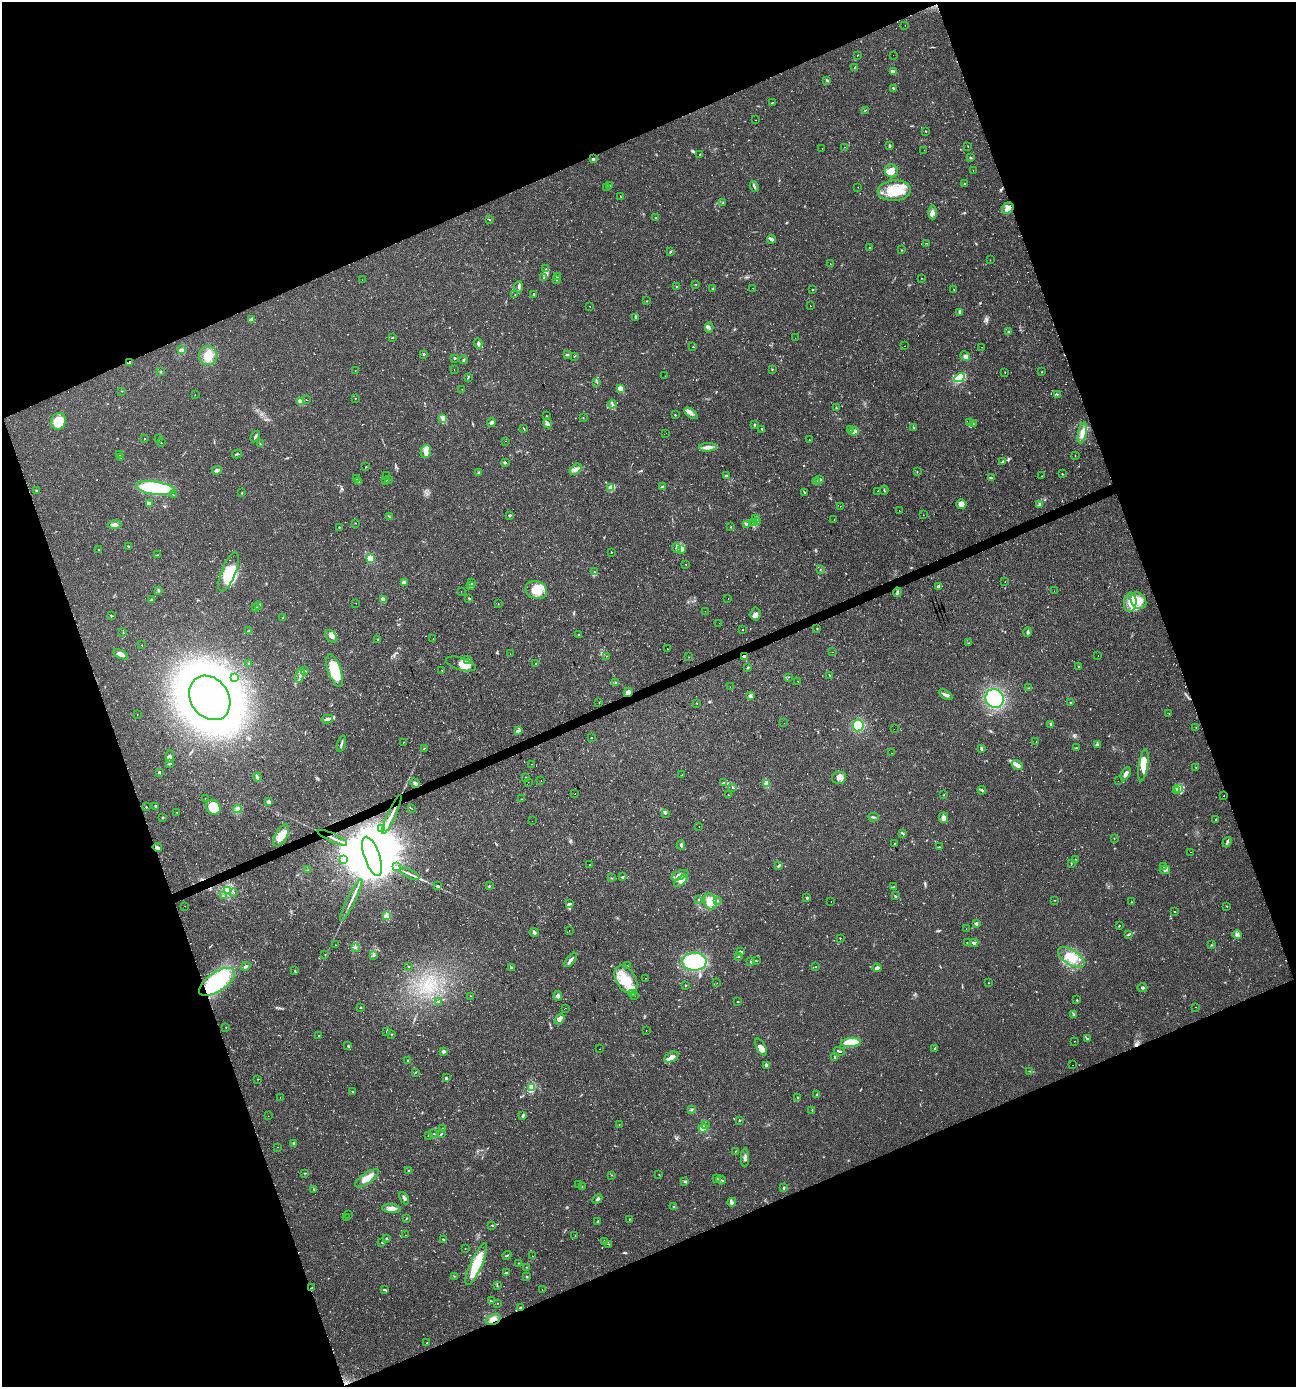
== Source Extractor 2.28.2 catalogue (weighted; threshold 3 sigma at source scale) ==
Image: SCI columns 137-5311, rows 1-5537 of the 5391 x 5539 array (HDU 1 of 3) = the unmasked area's bounding box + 8 px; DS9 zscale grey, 4 x 4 block average (1 PNG px = mean of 4 x 4 image px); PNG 1298 x 1389 px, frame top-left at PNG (2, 2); each listed source drawn as its Kron ellipse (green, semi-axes under 4 px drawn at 4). Shown black and unused: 42% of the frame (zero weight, under 2 of 3 exposures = <1% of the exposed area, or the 3 px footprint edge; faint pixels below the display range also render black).
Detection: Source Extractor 2.28.2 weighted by HDU 2 'WHT'. Background 0.0335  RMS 0.0032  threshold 0.0146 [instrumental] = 3 sigma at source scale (4.5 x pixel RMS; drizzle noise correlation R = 1.50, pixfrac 1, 0.0396/0.0396 arcsec/px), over >= 5 px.
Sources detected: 735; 5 too faint to see at this stretch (4 x 4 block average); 5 inside a brighter object's white glare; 25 cosmic-ray / hot-pixel residue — neither listed nor drawn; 12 coinciding with a brighter row at this scale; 36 inside a brighter listed object's ellipse — not listed separately; of the other 652, all 500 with FLUX_AUTO >= 0.527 (the completeness limit of this list) listed and drawn (152 fainter detections not listed), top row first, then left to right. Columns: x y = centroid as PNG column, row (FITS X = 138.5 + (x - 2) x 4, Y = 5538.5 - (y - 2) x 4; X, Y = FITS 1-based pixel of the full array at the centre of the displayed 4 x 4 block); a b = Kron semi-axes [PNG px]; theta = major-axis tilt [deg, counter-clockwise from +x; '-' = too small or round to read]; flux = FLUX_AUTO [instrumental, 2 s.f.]
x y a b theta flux
905 25 2 2 - 0.81
857 55 2 2 - 0.87
893 55 2 2 - 0.63
855 67 2 2 - 1.2
893 71 4 2 - 6.8
827 80 2 2 - 1.5
893 88 3 2 - 2.1
772 103 3 2 - 1.1
865 110 3 2 - 1.1
755 120 2 2 - 0.53
926 131 2 2 - 1
890 146 3 2 - 2.6
968 146 2 2 - 0.75
844 147 2 2 - 0.96
822 148 2 2 - 0.74
924 150 2 2 - 0.76
699 155 2 2 - 1.1
970 157 2 2 - 7.5
593 159 3 2 - 3.1
891 171 7 6 - 18
973 171 2 2 - 0.75
965 183 2 2 - 0.53
609 186 3 2 - 4
754 187 5 2 - 2.8
858 187 2 2 - 0.71
607 188 2 2 - 1.1
894 191 16 10 4 52
620 196 2 2 - 0.76
722 203 2 2 - 1.4
1008 208 6 5 - 9.8
933 212 7 4 -88 7.5
656 218 2 2 - 1.9
489 219 3 2 - 1.2
772 239 4 3 - 5.5
927 243 2 2 - 0.68
870 248 2 2 - 1.6
901 250 2 2 - 0.91
670 252 3 2 - 1.9
990 260 2 2 - 0.57
830 264 2 2 - 1.7
545 269 2 2 - 0.79
557 276 2 2 - 0.89
544 278 2 2 - 1.2
921 278 2 2 - 0.64
362 280 2 2 - 0.6
557 280 2 2 - 1.6
696 284 2 2 - 0.82
677 286 2 2 - 1.6
519 287 6 2 88 3.4
713 288 3 2 - 1.6
753 288 2 2 - 0.57
813 290 2 2 - 0.75
954 290 2 2 - 0.67
534 294 2 2 - 5
515 295 2 2 - 0.71
647 301 2 2 - 0.75
590 306 2 2 - 0.69
810 306 2 2 - 0.82
960 312 3 2 - 2.8
635 317 3 2 - 2.3
252 319 3 3 - 4.4
709 327 5 3 - 4.1
1008 332 2 2 - 2.1
392 338 3 2 - 1.4
795 338 2 2 - 0.64
478 343 5 2 - 3.2
905 346 2 2 - 1.3
693 347 2 2 - 0.74
982 347 2 2 - 1
181 350 2 2 - 1.4
424 354 2 2 - 5.5
567 355 4 2 - 2.5
208 356 9 9 - 25
574 356 2 2 - 0.85
965 356 5 2 - 10
454 358 2 2 - 7.7
464 360 4 2 - 2.2
130 362 2 2 - 4.7
772 369 2 2 - 1.7
355 370 2 2 - 0.58
454 370 2 2 - 1.2
160 372 2 2 - 2.2
1005 372 2 2 - 0.62
1042 372 2 2 - 1.3
665 376 2 2 - 0.53
468 377 4 2 - 2.1
959 378 5 4 - 56
597 382 2 2 - 0.57
462 389 2 2 - 0.56
621 389 4 3 - 17
122 391 2 2 - 0.84
1057 394 2 2 - 1.5
195 395 2 2 - 1.6
355 398 2 2 - 0.58
306 400 2 2 - 0.7
301 401 2 2 - 73
612 404 4 2 - 2.8
836 408 2 2 - 1.2
691 413 7 3 -40 6.5
675 415 2 2 - 0.98
547 416 2 2 - 0.85
583 418 2 2 - 0.95
443 419 3 3 - 4.9
58 421 8 7 - 50
491 422 4 2 - 6.3
548 423 5 3 - 4
970 423 3 2 - 2.6
973 424 2 2 - 1.4
754 425 3 2 - 1.7
913 427 2 2 - 1.9
524 429 3 2 - 1.1
762 429 2 2 - 4.6
850 430 2 2 - 0.86
854 431 5 3 - 9.6
666 433 2 2 - 0.69
1082 433 11 4 79 12
255 436 6 2 59 3.3
144 438 2 2 - 0.99
159 439 2 2 - 0.67
809 440 2 2 - 0.6
506 441 2 2 - 0.81
161 443 2 2 - 0.79
260 444 2 2 - 1.3
708 447 9 4 3 11
426 451 7 5 76 12
237 454 5 2 - 2.1
120 455 2 2 - 1.6
1075 456 2 2 - 0.63
120 458 2 2 - 1.7
1003 461 3 2 - 1.7
505 462 3 2 - 2.3
366 467 2 2 - 1
576 469 7 4 43 8.5
217 470 5 4 - 5.2
478 472 2 2 - 1.3
917 472 2 2 - 0.98
1062 474 2 2 - 1.3
387 476 2 2 - 0.64
726 476 3 2 - 1.8
1042 476 2 2 - 1.5
991 478 2 2 - 1.7
356 479 3 2 - 2.4
389 480 2 2 - 1.2
820 480 2 2 - 0.95
359 481 4 2 - 2.1
385 481 2 2 - 0.56
817 482 2 2 - 1.7
662 487 3 2 - 2.9
156 488 19 6 -9 180
611 488 4 3 - 4.4
36 490 2 2 - 1.2
884 490 4 2 - 1.7
878 491 2 2 - 0.61
804 492 2 2 - 4.4
242 493 3 2 - 0.87
173 495 3 2 - 1.1
149 504 2 2 - 32
961 504 5 5 - 9.4
1040 504 3 2 - 4.9
840 506 2 2 - 0.69
899 510 2 2 - 0.64
510 515 3 2 - 2
923 515 2 2 - 1.7
390 517 2 2 - 1
756 518 2 2 - 0.71
834 519 2 2 - 0.7
757 521 3 2 - 2
754 522 3 2 - 2
356 523 3 2 - 0.62
114 524 7 3 3 5.8
746 524 3 2 - 2.3
339 527 2 2 - 3.1
731 527 2 2 - 1
128 546 3 2 - 1.6
677 548 5 4 - 7.4
98 549 2 2 - 0.85
682 549 4 3 - 5.8
611 552 2 2 - 0.96
157 555 2 2 - 0.75
370 558 2 2 - 140
685 564 2 2 - 0.57
820 569 2 2 - 2
229 572 21 7 68 68
594 572 2 2 - 0.75
404 582 4 3 - 3
1005 582 2 2 - 1.3
472 583 2 2 - 1.1
471 585 3 2 - 2
939 586 4 3 - 4
158 590 3 2 - 1.9
536 590 11 8 -21 38
461 591 2 2 - 1
1054 591 2 2 - 0.92
897 592 5 2 - 2.6
469 598 3 2 - 1.2
728 598 2 2 - 13
383 599 2 2 - 33
151 600 3 2 - 1.4
1138 601 9 7 -54 31
1130 602 10 6 85 18
356 603 2 2 - 0.62
498 604 2 2 - 0.7
259 605 2 2 - 1.3
256 608 3 2 - 2.2
705 611 2 2 - 0.67
755 614 6 5 - 7.6
111 616 2 2 - 1.5
283 618 3 2 - 2.1
719 623 2 2 - 0.92
817 629 2 2 - 1.5
249 630 2 2 - 1.2
743 630 2 2 - 1
1027 632 4 3 - 3.3
123 633 2 2 - 0.74
579 635 2 2 - 0.92
331 636 7 4 -50 12
378 639 2 2 - 3.4
433 639 2 2 - 1.2
968 643 2 2 - 1.1
142 645 2 2 - 0.79
667 649 2 2 - 2.5
833 652 2 2 - 0.94
121 654 8 4 -25 10
510 654 2 2 - 1.2
606 656 2 2 - 0.93
744 656 4 3 - 4
1098 656 2 2 - 8
689 657 2 2 - 0.54
467 660 3 2 - 2
535 663 2 2 - 0.88
249 664 2 2 - 1.2
461 664 15 6 -17 21
1079 666 2 2 - 1.4
748 668 3 2 - 1.6
304 670 3 2 - 1.6
442 670 2 2 - 0.61
335 671 17 6 -70 75
300 675 7 2 68 5.1
829 675 3 2 - 1
234 677 3 2 - 1.5
789 677 2 2 - 0.53
798 681 2 2 - 1
616 683 4 2 - 2.6
730 687 2 2 - 0.61
1028 688 2 2 - 0.89
628 692 5 3 - 9.9
945 695 7 3 -32 5.5
750 696 2 2 - 16
210 698 24 19 -56 2900
995 698 9 9 - 130
599 702 2 2 - 0.53
1070 702 2 2 - 0.75
696 703 2 2 - 0.77
1169 713 2 2 - 0.58
137 715 2 2 - 0.64
327 719 6 2 15 5.1
784 723 2 2 - 0.78
1051 724 2 2 - 21
858 725 6 5 - 31
1196 727 2 2 - 0.59
894 729 2 2 - 1.3
519 731 3 3 - 3.1
591 737 2 2 - 1.9
403 742 2 2 - 5.1
1036 742 2 2 - 0.63
341 744 8 2 73 4
1097 745 3 2 - 3
424 748 4 2 - 0.82
981 748 3 2 - 4
1076 748 2 2 - 1.1
891 753 2 2 - 2.1
170 757 6 3 87 7
170 763 4 2 - 2.8
531 764 2 2 - 0.81
1017 765 6 2 -31 16
1143 765 16 4 81 31
1196 768 2 2 - 0.54
159 772 3 2 - 2.5
1126 774 7 3 61 6.3
682 775 2 2 - 1.3
257 777 4 3 - 3.5
526 777 2 2 - 1.2
839 778 7 6 - 11
541 780 2 2 - 0.67
1118 781 2 2 - 0.58
528 782 2 2 - 1.4
724 782 3 2 - 1.5
415 783 5 2 - 4.7
766 783 3 2 - 3
732 787 2 2 - 0.69
1178 788 3 2 - 1.9
982 790 4 2 - 3.8
1176 791 2 2 - 1.3
575 794 2 2 - 1.2
728 795 2 2 - 0.65
944 795 2 2 - 0.72
1224 796 2 2 - 4.8
205 798 2 2 - 0.57
521 799 2 2 - 0.6
269 802 2 2 - 30
146 807 2 2 - 1.2
156 807 4 2 - 4.8
213 807 8 6 -47 31
237 809 4 3 - 3.9
412 809 2 2 - 0.68
176 812 2 2 - 0.69
665 813 2 2 - 0.8
392 814 21 2 65 15
873 817 5 2 - 2.9
163 818 3 2 - 1.8
943 818 5 4 - 7.6
1216 819 2 2 - 1.1
532 821 2 2 - 0.63
699 827 2 2 - 0.55
381 828 2 2 - 1.3
903 833 3 2 - 1.9
281 835 12 6 61 21
332 838 16 2 -25 7.7
1114 838 2 2 - 0.72
1227 842 5 2 - 3
895 844 2 2 - 1.3
681 845 4 3 - 3.4
157 847 4 2 - 8.5
939 847 2 2 - 1.5
1190 852 2 2 - 0.59
372 856 20 7 -71 45000
344 859 2 2 - 2.3
1075 859 2 2 - 0.65
590 864 2 2 - 1.1
1071 864 4 2 - 1
779 865 3 2 - 4
397 866 2 2 - 0.68
1164 866 2 2 - 0.84
307 870 2 2 - 0.59
1165 870 5 3 - 4.3
410 874 10 2 -25 5.6
680 875 9 4 21 11
622 877 3 2 - 1.5
611 878 2 2 - 0.74
681 881 8 4 43 13
438 886 3 2 - 2.4
489 886 3 2 - 1.1
894 887 2 2 - 1.8
228 890 4 3 - 4.6
234 892 2 2 - 0.55
223 896 3 2 - 1.3
895 896 3 2 - 1.6
807 898 2 2 - 7.2
698 899 2 2 - 1
351 900 23 2 64 13
717 900 3 2 - 1.7
1054 900 2 2 - 0.59
710 901 8 6 -69 33
831 901 2 2 - 0.63
1132 902 2 2 - 0.77
570 903 3 2 - 2.1
185 906 2 2 - 1.6
1227 906 2 2 - 0.78
1175 911 2 2 - 0.89
386 916 2 2 - 0.93
976 924 2 2 - 14
1119 926 2 2 - 0.72
966 929 2 2 - 0.99
569 930 2 2 - 1
534 932 4 2 - 3.7
1129 934 4 2 - 2.4
1237 935 5 3 - 4.3
840 938 2 2 - 0.89
967 943 2 2 - 2.1
974 943 4 3 - 3.6
336 945 2 2 - 0.98
1211 945 2 2 - 1.5
355 947 3 2 - 1.6
740 952 4 3 - 4.4
325 955 2 2 - 0.77
374 956 2 2 - 1.2
738 956 3 2 - 1.6
1071 957 15 7 -32 34
571 960 8 2 51 6.4
750 961 3 2 - 2
756 961 3 2 - 1.1
694 962 12 9 2 120
245 966 5 2 - 3.4
409 966 2 2 - 1.2
627 966 2 2 - 1.3
816 966 2 2 - 0.55
511 968 4 2 - 2.5
877 968 4 3 - 8.3
295 971 2 2 - 0.95
646 978 2 2 - 1.1
626 979 15 9 -59 41
217 982 20 9 34 140
717 983 2 2 - 0.82
988 983 2 2 - 0.7
685 985 3 2 - 1.3
1142 988 5 2 - 3.2
633 994 2 2 - 1.7
471 996 2 2 - 0.89
558 996 5 3 - 5.3
634 996 2 2 - 1.3
1077 1000 2 2 - 2.6
439 1001 3 2 - 1.7
738 1002 2 2 - 1.1
361 1007 2 2 - 1.2
1195 1007 2 2 - 1.1
565 1008 2 2 - 0.69
1074 1015 3 2 - 1.7
559 1019 6 3 57 10
226 1027 2 2 - 0.88
646 1030 2 2 - 0.59
387 1031 2 2 - 1.4
391 1034 2 2 - 1
318 1035 2 2 - 0.62
1087 1038 4 2 - 1.4
1074 1041 2 2 - 0.58
851 1042 10 4 6 47
348 1046 3 2 - 1.4
761 1047 9 3 -63 8.2
599 1049 2 2 - 2.4
935 1049 3 2 - 1.5
443 1051 2 2 - 17
839 1051 6 2 -17 2.4
671 1057 8 4 24 8.3
835 1057 3 2 - 1.5
408 1060 2 2 - 1.5
766 1065 3 3 - 4.5
1073 1065 2 2 - 1.6
1029 1071 2 2 - 0.65
416 1072 2 2 - 0.9
446 1077 2 2 - 1.2
257 1079 2 2 - 0.63
532 1088 3 2 - 8.6
353 1091 2 2 - 0.93
817 1095 3 2 - 2.6
280 1098 2 2 - 0.93
797 1098 2 2 - 0.7
691 1110 3 2 - 1.9
812 1110 3 2 - 1.1
523 1115 4 2 - 2.8
268 1116 2 2 - 0.99
739 1120 2 2 - 1.5
619 1124 2 2 - 0.66
706 1125 2 2 - 1.1
443 1128 2 2 - 0.9
703 1128 4 4 - 20
441 1133 2 2 - 0.77
434 1134 2 2 - 1.2
428 1135 2 2 - 0.68
294 1143 3 2 - 1.3
277 1147 2 2 - 2.1
735 1151 2 2 - 0.97
745 1158 9 2 -89 4.8
408 1171 2 2 - 1.5
305 1173 2 2 - 0.91
659 1174 2 2 - 0.66
612 1175 2 2 - 0.54
367 1178 14 5 34 19
716 1179 2 2 - 2.4
721 1180 5 2 - 2.2
684 1182 3 2 - 1.4
578 1185 2 2 - 0.88
582 1187 2 2 - 0.6
784 1187 3 2 - 1.8
313 1189 3 2 - 0.99
404 1198 6 2 -63 3.9
597 1199 5 2 - 3.4
732 1202 4 3 - 3.8
674 1207 3 2 - 1.7
391 1209 9 4 -5 12
349 1214 2 2 - 0.58
346 1217 2 2 - 1.9
406 1218 2 2 - 1.2
629 1219 2 2 - 0.69
598 1222 3 2 - 2.3
492 1225 2 2 - 1.4
405 1235 2 2 - 0.57
575 1236 2 2 - 0.73
387 1238 3 2 - 1.3
443 1240 2 2 - 1.3
382 1242 2 2 - 1.1
605 1242 3 2 - 2.4
609 1244 2 2 - 1.4
465 1249 2 2 - 0.63
507 1255 4 2 - 1.7
532 1256 2 2 - 0.53
518 1263 2 2 - 0.91
476 1264 23 6 66 57
526 1267 2 2 - 0.76
506 1273 3 2 - 2.6
454 1276 2 2 - 0.73
526 1277 2 2 - 3.5
497 1285 2 2 - 0.89
311 1288 3 2 - 2
385 1290 3 2 - 2.6
542 1290 2 2 - 2.3
491 1301 3 2 - 1.5
498 1303 2 2 - 0.89
521 1308 3 2 - 2.9
493 1319 7 5 24 13
427 1342 2 2 - 1.2
Overlapping masked pixels (flux is a lower limit): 10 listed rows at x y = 130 362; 744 656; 628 692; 392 814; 332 838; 157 847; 372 856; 311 1288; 521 1308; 493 1319
Diffuse or blended objects may show on this block-average render without a row.